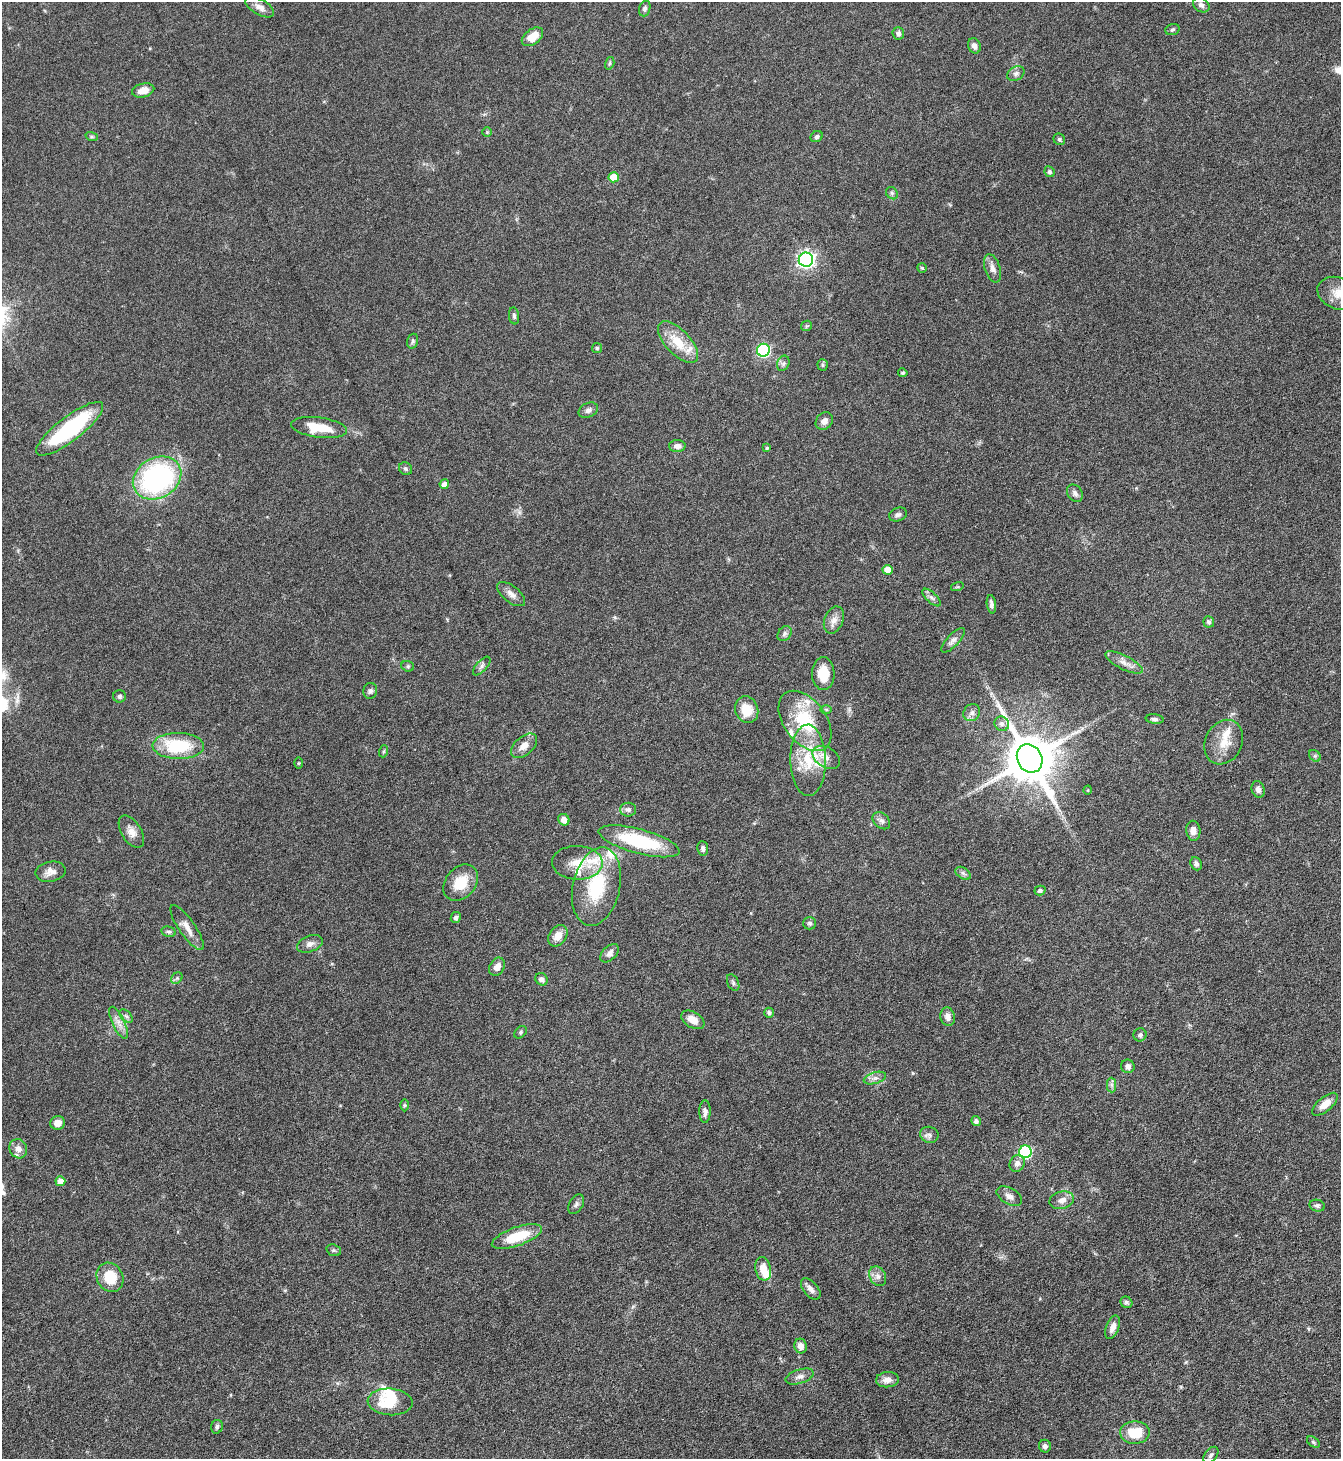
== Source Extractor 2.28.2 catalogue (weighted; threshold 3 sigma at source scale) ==
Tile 6 of 4 x 4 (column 2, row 2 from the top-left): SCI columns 1494-2832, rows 2916-4372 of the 5801 x 5832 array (HDU 1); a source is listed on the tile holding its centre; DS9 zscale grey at full resolution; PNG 1343 x 1461 px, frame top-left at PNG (2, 2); each listed source drawn as its Kron ellipse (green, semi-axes under 4 px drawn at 4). Nothing masked; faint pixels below the display range render black.
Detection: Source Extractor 2.28.2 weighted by HDU 2 'WHT'; one run over the whole footprint, this tile lists its part. Background 0.082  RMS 0.0034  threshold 0.0137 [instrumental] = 3 sigma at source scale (4.09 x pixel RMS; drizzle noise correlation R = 1.36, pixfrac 0.8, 0.05/0.05 arcsec/px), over >= 5 px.
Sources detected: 149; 2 inside a brighter object's white glare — neither listed nor drawn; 8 inside a brighter listed object's ellipse — not listed separately; the other 139 listed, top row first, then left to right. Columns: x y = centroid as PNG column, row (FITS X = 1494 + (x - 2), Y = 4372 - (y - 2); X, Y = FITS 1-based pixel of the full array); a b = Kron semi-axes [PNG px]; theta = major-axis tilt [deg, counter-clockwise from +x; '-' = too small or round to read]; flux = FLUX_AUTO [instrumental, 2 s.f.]
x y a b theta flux
1201 5 9 6 -31 1.1
260 7 16 7 -29 1.9
645 8 8 5 72 0.78
1172 30 7 5 19 0.56
898 33 6 6 - 1
532 37 12 7 37 4.5
974 46 8 6 -68 1.4
610 63 6 4 74 0.48
1016 74 9 6 29 0.98
143 90 11 7 14 3
487 132 5 5 - 0.32
92 137 6 4 -18 0.44
817 137 6 5 - 0.72
1059 139 6 5 - 0.57
1049 172 5 5 - 0.63
614 177 5 5 - 7.1
892 193 6 5 - 0.57
806 260 7 7 - 110
922 268 5 4 - 0.35
993 268 15 7 -73 1.8
1339 293 22 15 -22 5.7
514 316 8 5 -82 0.64
807 326 6 5 - 0.39
413 341 7 5 74 0.68
678 342 26 12 -47 7.6
597 348 5 5 - 0.45
763 350 6 6 - 37
783 363 8 6 69 0.76
823 365 5 5 - 0.47
903 373 5 4 - 0.44
588 410 10 7 26 1.1
824 421 9 7 46 1.6
319 428 28 10 -7 8.1
70 429 41 12 37 28
677 446 8 6 2 1.5
767 448 4 4 - 0.37
406 469 7 6 - 0.58
157 478 25 20 30 59
444 484 5 4 - 1.4
1075 493 9 7 -53 1.1
898 515 9 6 21 0.88
887 570 5 5 - 3.4
957 587 6 4 17 0.37
511 594 17 8 -38 1.9
931 597 11 5 -45 0.99
991 604 9 4 -83 1
834 620 14 9 67 2.1
1209 622 5 5 - 0.64
785 634 8 6 52 0.83
953 640 16 6 47 1.5
1124 662 20 7 -27 2.2
408 666 6 5 - 0.52
482 666 11 5 48 0.94
823 674 16 11 -88 6.4
370 691 8 7 - 0.83
120 696 6 6 - 0.66
826 709 6 4 -1 0.45
747 710 13 11 -66 5.9
972 713 9 8 - 1.2
1155 719 9 4 -7 0.88
805 721 34 21 -53 17
1002 724 8 7 - 1.1
1224 742 23 18 63 6
178 746 26 13 -1 17
524 746 15 9 41 2.7
384 751 6 4 71 0.38
1315 756 6 5 - 0.54
826 757 15 10 -31 3
1030 758 15 12 -61 1600
808 760 36 18 -89 12
298 763 5 4 - 0.3
1258 789 8 6 -71 1.2
1088 790 4 3 - 0.24
628 810 8 7 - 0.98
564 820 6 5 - 2.4
881 821 10 7 -44 1.1
1193 831 10 7 -85 1.8
131 832 18 10 -58 2.5
639 841 41 12 -15 20
703 849 7 5 -84 0.88
577 863 25 17 -2 6.5
1196 864 7 5 -67 0.73
50 872 15 10 10 2.2
963 873 8 5 -32 0.83
461 883 20 15 50 7.3
596 887 40 23 77 19
1040 891 5 5 - 0.85
456 917 6 5 - 0.79
810 923 6 6 - 0.62
187 928 27 8 -55 3
169 932 7 5 -13 0.65
558 936 12 8 54 3
310 944 13 8 20 1.6
609 953 11 6 45 1.6
497 967 10 7 59 2.2
177 978 6 5 - 0.55
542 979 6 5 - 1.2
733 983 9 5 -64 0.77
769 1013 5 5 - 0.66
126 1016 8 5 -44 0.71
948 1017 9 7 -78 1.8
693 1020 12 8 -32 2.9
119 1023 17 6 -65 2.1
520 1032 7 5 43 0.56
1140 1035 6 6 - 0.8
1128 1066 7 6 - 1.1
875 1078 11 5 18 1.2
1112 1085 7 4 -89 0.77
1325 1104 15 7 40 3.1
404 1105 6 4 90 0.41
705 1112 11 5 89 1.2
976 1121 5 4 - 1
57 1123 7 7 - 2.4
929 1135 9 8 - 1.1
18 1149 10 8 -62 2.1
1025 1152 6 6 - 32
1017 1163 9 7 57 1.6
60 1181 5 5 - 3.4
1009 1196 14 8 -30 1.6
1062 1200 12 8 15 2.2
576 1204 10 7 59 0.89
1317 1206 8 5 -12 0.77
517 1237 26 9 20 10
334 1250 7 5 -20 0.56
763 1269 12 7 -77 3.7
878 1276 10 7 -62 1.5
110 1277 15 13 -61 7.7
811 1289 12 7 -49 1.7
1126 1302 6 5 - 0.57
1113 1327 12 6 69 2.1
801 1346 7 6 - 1.7
800 1377 15 7 17 1.5
887 1380 11 7 4 2
390 1402 22 13 -4 9.7
217 1427 7 6 - 0.75
1135 1433 15 11 1 7.3
1313 1442 7 4 -36 0.53
1045 1446 6 6 - 0.91
1211 1455 9 6 51 0.83
Isophote crosses this tile's border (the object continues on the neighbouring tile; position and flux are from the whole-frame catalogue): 1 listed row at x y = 1339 293